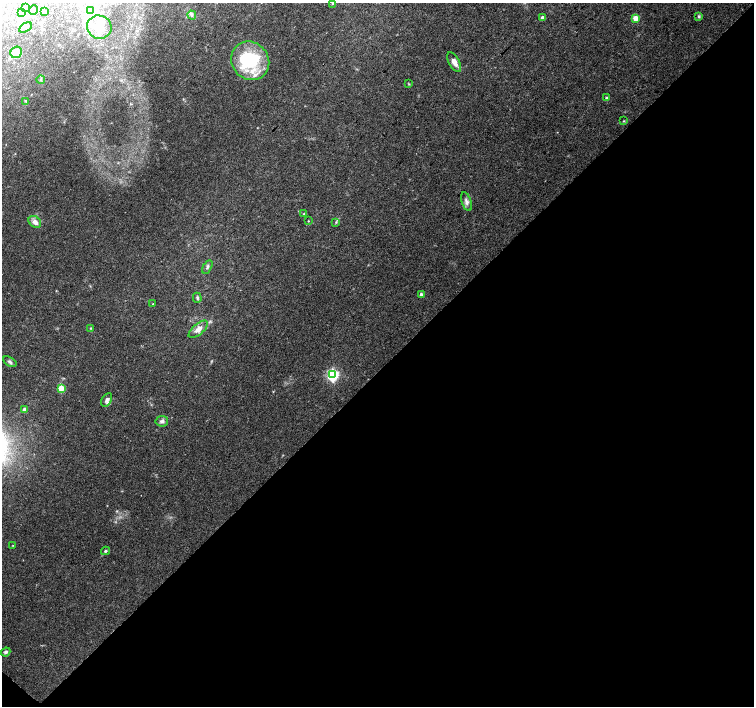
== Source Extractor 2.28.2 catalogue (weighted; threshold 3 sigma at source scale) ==
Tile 15 of 4 x 4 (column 3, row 4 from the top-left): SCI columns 3012-4515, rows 229-1635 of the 6019 x 6019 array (HDU 1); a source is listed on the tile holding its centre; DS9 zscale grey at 2 x 2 block average (1 PNG px = mean of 2 x 2 image px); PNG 756 x 708 px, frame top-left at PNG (2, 3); each listed source drawn as its Kron ellipse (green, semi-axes under 4 px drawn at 4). Shown black and unused: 48% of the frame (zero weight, under 3 of 4 exposures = <1% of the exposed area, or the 3 px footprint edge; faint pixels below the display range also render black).
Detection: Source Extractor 2.28.2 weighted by HDU 2 'WHT'; one run over the whole footprint, this tile lists its part. Background 0.0754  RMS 0.0052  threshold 0.0232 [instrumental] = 3 sigma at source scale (4.5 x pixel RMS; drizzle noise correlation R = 1.50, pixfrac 1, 0.0396/0.0396 arcsec/px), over >= 5 px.
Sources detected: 49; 3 inside a brighter object's white glare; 1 cosmic-ray / hot-pixel residue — neither listed nor drawn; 5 inside a brighter listed object's ellipse — not listed separately; the other 40 listed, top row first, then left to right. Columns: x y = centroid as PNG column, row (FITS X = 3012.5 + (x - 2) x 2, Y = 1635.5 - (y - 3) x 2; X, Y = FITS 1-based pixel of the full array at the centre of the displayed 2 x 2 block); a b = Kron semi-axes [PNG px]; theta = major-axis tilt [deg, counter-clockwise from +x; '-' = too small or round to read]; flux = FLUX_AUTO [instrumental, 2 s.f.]
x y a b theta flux
332 4 3 2 - 0.79
26 7 3 2 - 0.86
33 10 5 2 - 1.2
90 11 4 4 - 2.3
45 12 3 3 - 0.97
22 13 3 2 - 0.96
192 15 4 4 - 2.4
699 16 4 4 - 1.6
543 17 3 2 - 6.5
635 18 3 3 - 28
25 27 7 3 31 3.4
99 27 12 11 - 22
16 52 6 5 - 20
250 61 20 18 -49 59
454 62 11 5 -60 8.4
41 79 4 3 - 1.4
409 84 4 2 - 0.95
606 98 4 3 - 1.9
26 101 4 3 - 1.2
624 121 3 2 - 0.83
466 202 10 4 -71 4.9
304 214 3 3 - 1.1
308 221 3 2 - 0.59
35 222 7 5 -40 6.9
336 222 4 2 - 1.1
207 267 7 3 61 2.4
421 295 3 2 - 4
197 298 5 4 - 2
153 304 2 2 - 1.1
90 328 3 3 - 1
198 329 12 5 41 8.1
10 362 7 3 -32 2.2
333 375 4 4 - 220
61 388 3 3 - 40
107 400 7 4 62 3.7
24 410 3 3 - 5.3
162 421 6 5 - 3.5
13 545 3 2 - 0.53
105 551 4 3 - 1.7
6 652 5 4 - 2.7
Diffuse or blended objects may show on this block-average render without a row.